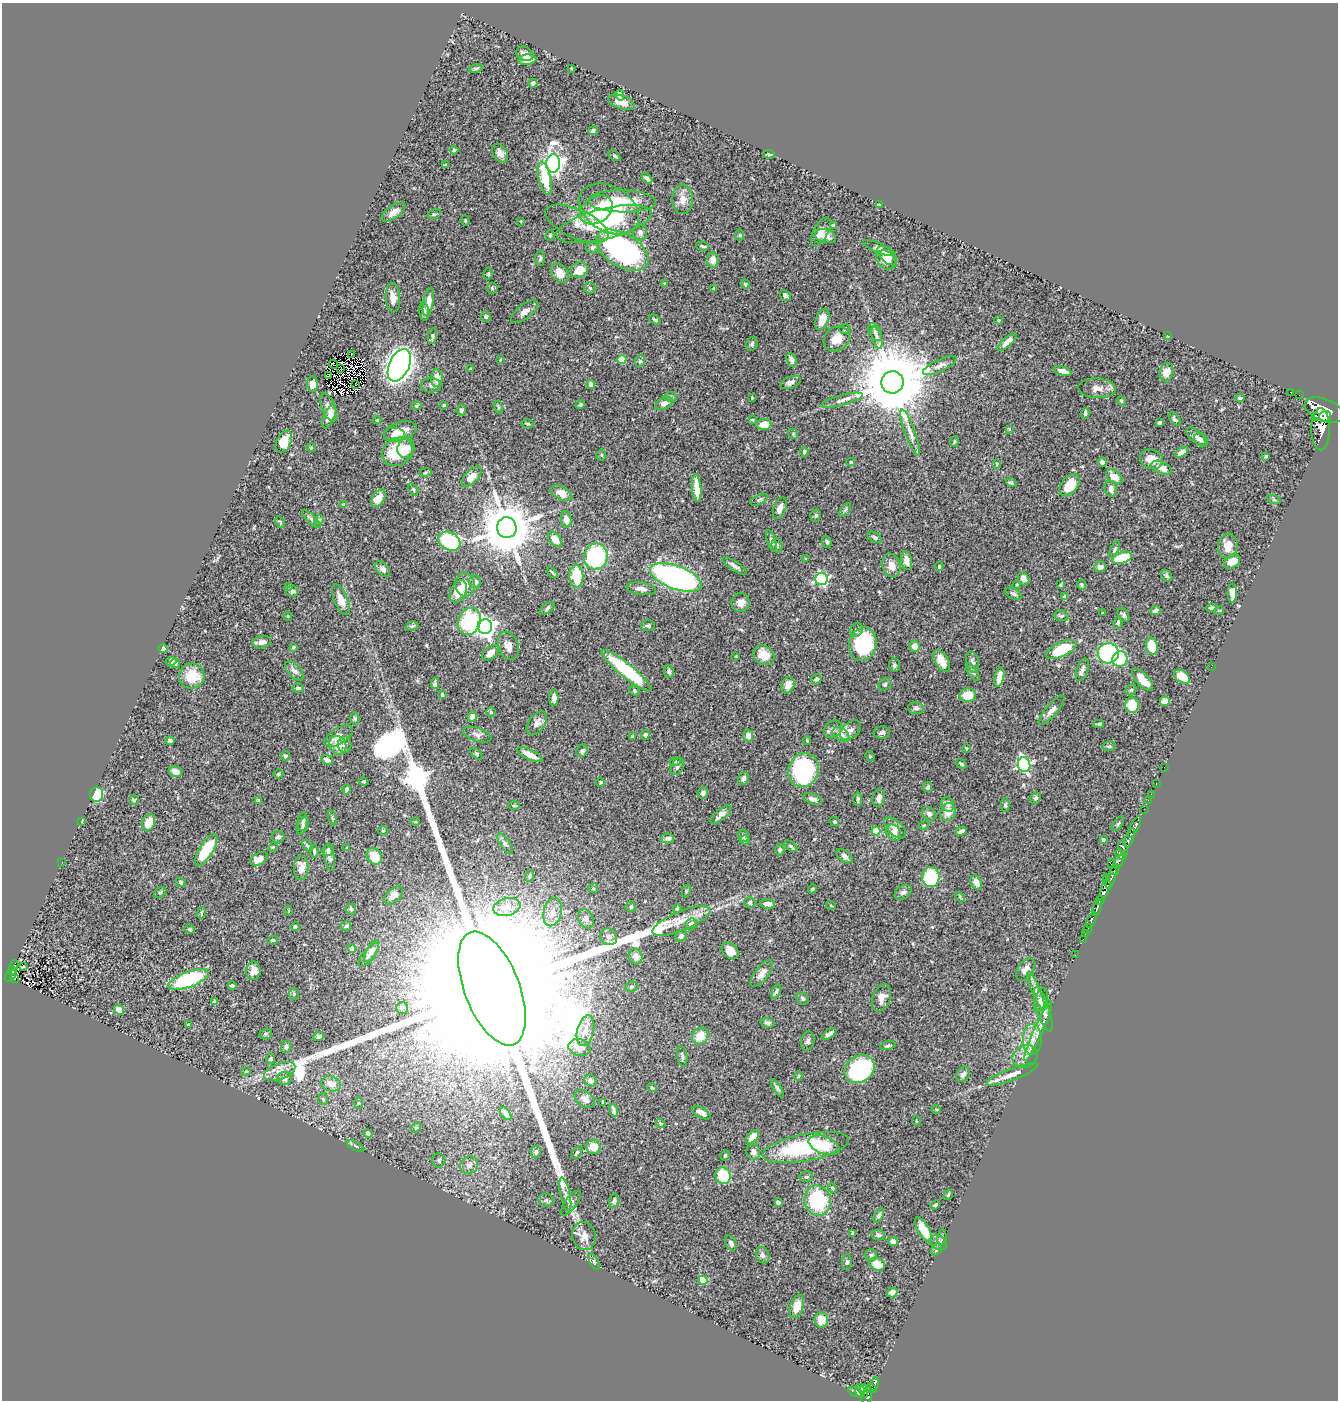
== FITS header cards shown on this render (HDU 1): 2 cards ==
NAXIS1  =                 1336
NAXIS2  =                 1398

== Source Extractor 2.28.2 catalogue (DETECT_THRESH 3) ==
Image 1336 x 1398 px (HDU 1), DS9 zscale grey, 1 PNG px = 1 image px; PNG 1340 x 1402 px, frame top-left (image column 1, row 1398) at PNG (2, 3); each listed source drawn as its Kron ellipse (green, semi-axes under 4 px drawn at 4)
Background 0.645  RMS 0.024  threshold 0.0728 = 3 sigma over >= 5 px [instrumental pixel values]
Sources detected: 508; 1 with non-positive FLUX_AUTO (blend fragments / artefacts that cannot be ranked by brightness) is neither listed nor drawn; of the other 507, the 500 brightest by FLUX_AUTO listed and drawn (7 fainter detections omitted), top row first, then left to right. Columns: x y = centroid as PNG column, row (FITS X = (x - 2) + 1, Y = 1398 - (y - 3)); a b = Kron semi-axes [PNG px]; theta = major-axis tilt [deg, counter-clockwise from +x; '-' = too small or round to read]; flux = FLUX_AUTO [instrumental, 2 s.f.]
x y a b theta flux
525 54 9 7 -25 11
527 60 9 5 6 8.6
571 68 3 2 - 1.1
476 69 7 4 16 3.4
533 83 4 3 - 2.8
620 95 6 4 -76 6.9
621 102 13 6 -19 14
593 131 5 4 - 4.7
454 150 4 4 - 2.1
500 153 10 7 -58 9.7
769 154 6 2 -6 1.7
614 156 7 4 -40 2.9
553 163 9 7 89 970
446 165 4 3 - 1.9
545 178 17 6 -77 51
647 178 6 4 -45 5.3
682 199 15 10 88 15
622 201 34 11 -1 45
879 205 3 2 - 1.3
609 209 32 22 -31 170
596 210 18 12 33 50
394 212 14 6 36 10
434 214 7 5 12 2.8
465 220 5 3 - 1.6
521 221 3 2 - 1.1
577 224 34 14 -24 33
604 224 49 15 14 74
833 225 3 3 - 2.7
821 232 15 7 62 12
640 233 8 7 - 6.9
740 235 6 4 -89 1.9
550 236 5 4 - 2
825 236 11 7 -15 12
702 246 6 3 -13 2.5
592 247 7 5 29 3.9
879 248 17 5 -23 6.6
622 250 29 16 -31 360
887 256 12 6 -45 18
540 258 7 5 88 3.2
713 260 8 6 85 13
886 260 11 8 -43 15
579 270 9 7 26 23
560 273 10 7 -53 19
488 274 6 4 76 2.6
664 283 3 3 - 1.1
745 284 5 4 - 1.8
492 288 5 5 - 3.1
590 288 5 5 - 2.9
714 288 4 4 - 2.3
785 295 6 4 -48 3.9
393 298 15 7 -86 11
428 302 14 5 79 16
424 311 9 5 -84 5.5
525 312 16 7 38 11
486 316 5 5 - 3.6
822 319 11 6 68 23
655 320 7 4 -35 2.7
999 320 4 3 - 1.7
844 329 5 5 - 2.2
875 332 10 5 -62 5.6
432 336 8 4 81 3.3
1167 336 4 4 - 1.2
877 338 11 5 -75 5.8
837 339 14 11 37 24
1007 342 12 4 41 10
752 344 7 5 63 3.5
351 354 2 2 - 1.4
622 359 4 4 - 41
500 360 3 2 - 1.2
792 360 7 5 -67 8.5
640 361 6 5 - 3.2
333 364 5 2 - 1.6
399 365 17 10 66 1400
940 365 18 6 25 9.3
341 368 3 2 - 1.9
471 369 3 3 - 1.9
1063 371 9 4 -17 12
1166 372 9 7 74 11
328 376 3 2 - 1.5
437 378 9 6 90 19
790 382 10 6 21 7.4
892 382 11 11 - 22000
313 384 8 5 -87 13
355 385 2 2 - 1.1
431 385 10 7 -2 5.4
591 385 4 4 - 8.5
1097 388 19 10 -3 14
1290 392 2 2 - 5.8
1299 395 2 2 - 5.4
671 397 6 5 - 2.4
752 398 2 2 - 1.3
1240 398 4 3 - 2.2
842 400 21 5 15 10
1121 401 5 4 - 2.5
664 403 9 5 24 8.7
444 405 3 3 - 2.1
580 405 5 3 - 3.1
416 406 5 4 - 2.1
328 407 15 6 -68 8
498 407 6 4 -72 2.2
461 410 6 4 85 3.4
1324 410 21 11 -21 5700
1085 413 5 4 - 3.1
329 416 12 5 68 14
1316 416 3 3 - 320
1325 417 6 5 - 1400
1175 419 8 4 -51 3.3
377 420 4 4 - 1.5
752 420 3 2 - 1.8
1159 423 4 3 - 3.1
528 424 6 4 -7 2.3
764 424 7 5 4 18
1009 429 4 3 - 1.3
1321 429 21 9 90 3500
401 431 17 9 15 22
910 433 24 5 -70 12
793 434 5 4 - 2.3
394 435 11 7 -3 9.4
1196 436 12 5 -43 7.5
1201 440 7 6 - 4.9
284 442 11 7 65 28
954 442 5 3 - 1.9
311 448 5 4 - 1.8
406 448 10 8 70 16
397 452 16 13 33 65
804 452 4 4 - 3.2
1182 452 7 4 33 8.5
601 455 5 5 - 2.4
1266 456 4 3 - 2
1151 459 12 9 -19 22
851 462 4 3 - 2.1
1102 462 4 4 - 6
997 464 5 3 - 1.5
1162 468 11 6 -24 17
425 472 6 3 9 2.1
472 477 12 6 46 20
1114 477 9 6 -37 18
1011 483 5 4 - 3.3
1070 485 12 8 52 36
697 488 14 4 -85 27
413 489 6 3 -54 2
1111 489 8 6 -74 9.1
561 493 11 6 -26 17
378 498 10 6 56 16
759 500 10 4 26 3.4
1274 500 7 4 -19 2.2
344 505 3 3 - 3.1
780 508 11 6 68 13
845 510 8 4 54 2.5
816 516 6 5 - 2.9
311 519 11 4 -43 4
566 519 8 5 -80 11
319 520 5 4 - 2.2
280 522 6 4 -55 1.8
507 528 10 10 - 11000
874 537 8 5 -30 4
555 539 9 5 -49 19
449 541 12 8 -30 160
771 541 11 4 -73 5.1
827 542 6 4 -70 3.2
777 545 7 5 -77 3.2
1228 546 12 10 81 18
1115 549 9 4 65 3.3
596 556 13 12 - 190
1122 558 10 5 18 53
806 559 4 3 - 1.4
906 561 9 5 -79 12
1232 562 9 6 31 15
891 565 12 9 -72 17
734 566 14 4 -33 6.5
939 567 4 3 - 1.9
1100 567 6 5 - 9
383 569 9 6 -49 7
552 572 6 2 -44 2.2
576 576 11 7 -89 58
1167 576 6 5 - 2.9
676 577 27 11 -20 420
822 579 6 6 - 250
1024 579 7 5 -62 6.5
475 582 6 6 - 8.6
465 585 12 10 -82 15
1017 585 4 3 - 1.7
1060 585 4 3 - 1.5
1081 585 5 4 - 3
289 586 3 3 - 1.6
641 589 15 6 -9 9.6
292 591 6 5 - 5.2
458 591 12 8 65 28
1232 593 9 4 89 16
1013 594 8 5 -26 4.3
1065 597 4 4 - 4.9
341 600 16 7 -67 18
741 603 9 9 - 11
547 608 9 4 38 3.6
1211 608 5 3 - 2.5
1219 610 5 3 - 1.3
1156 611 5 4 - 6.6
1103 613 3 3 - 1.6
1123 615 7 5 -58 3.9
288 616 4 3 - 1.7
1061 616 7 5 -7 3.9
469 621 14 11 66 140
1118 622 6 4 81 3.4
648 625 7 5 1 2.9
412 626 6 4 16 3.6
485 627 7 7 - 950
857 630 7 6 - 4.3
262 642 9 6 12 9.7
863 644 17 13 76 130
508 646 14 10 -71 13
914 646 5 5 - 12
1152 646 8 6 -76 50
293 647 3 3 - 2.7
163 649 4 4 - 7.4
1061 650 16 7 25 64
490 653 9 6 39 11
1108 653 10 10 - 250
764 655 11 9 -39 29
736 656 3 3 - 1.2
1120 659 8 7 - 64
171 661 5 4 - 4.7
941 661 12 6 -58 16
972 662 11 6 -77 5.4
175 664 5 4 - 3.8
894 665 7 5 -82 4
1211 667 2 2 - 5.1
1082 670 12 6 69 7.2
294 671 12 6 -48 6.7
627 671 32 7 -39 120
669 671 6 5 - 4.1
973 672 10 4 -57 3.6
192 676 13 12 - 38
999 677 10 4 78 13
1182 677 9 5 -38 32
816 679 5 5 - 4
1142 680 14 6 -47 21
435 684 5 4 - 3.6
885 684 7 5 45 3.2
788 685 8 6 66 15
298 688 6 4 -4 3.9
1131 690 6 5 - 2.4
635 691 5 4 - 2.3
442 694 4 3 - 2.1
968 695 8 6 9 32
554 698 8 4 -89 8.5
1165 701 5 5 - 8.6
1132 705 7 7 - 36
916 708 8 6 -8 4.5
1052 710 19 6 50 9.5
491 712 5 5 - 2.6
472 717 5 4 - 6.5
355 719 6 4 -76 2.6
537 723 13 8 55 9.3
1099 724 5 4 - 2.2
833 729 9 8 - 7.3
851 730 12 8 40 7.8
882 733 8 6 3 4.4
477 735 15 6 -18 6.9
645 735 5 4 - 2.8
841 735 9 6 -36 11
339 736 16 8 32 14
632 736 4 3 - 2.2
748 736 6 5 - 9.3
807 740 4 3 - 1.9
170 741 5 4 - 4.2
345 744 8 7 - 6.1
338 745 10 8 -56 20
1109 746 6 5 - 2.5
966 748 4 3 - 1.5
582 751 6 5 - 4.4
476 754 7 4 -45 2.4
530 755 14 5 -25 17
285 756 5 4 - 2.8
870 756 5 4 - 2.1
327 760 6 4 -24 5.8
675 762 5 3 - 1.5
961 764 6 3 -33 2.8
1024 765 7 6 - 300
677 767 9 6 62 4.9
1164 767 2 2 - 9.3
803 770 17 15 75 220
175 772 7 5 -14 13
279 774 5 4 - 2.6
743 778 7 5 66 6
363 782 5 4 - 2.3
600 782 4 3 - 1.7
1156 784 3 2 - 18
928 787 5 4 - 3.4
347 789 5 4 - 4.3
703 793 6 5 - 5
97 794 7 6 - 79
1151 794 2 2 - 9.5
879 798 9 6 76 8.7
1036 798 6 5 - 4.2
813 799 10 5 -17 7.7
858 799 7 3 -88 2.7
134 800 5 5 - 2.6
258 800 4 3 - 1.6
1148 800 2 2 - 9.3
948 804 7 6 - 6.9
1005 805 6 4 -90 2.9
514 806 6 4 -1 1.9
1144 809 2 2 - 5
948 812 9 7 67 16
721 814 13 5 40 9
929 814 8 6 -40 5.8
332 818 8 3 -77 1.9
82 821 3 2 - 1.2
303 821 9 5 83 4.3
415 822 5 3 - 1.6
835 822 4 4 - 3.4
148 823 9 6 64 26
1118 824 8 3 56 2.1
924 825 5 3 - 1.3
303 826 9 5 66 4.5
1134 827 12 4 63 1100
895 828 13 7 -43 14
383 831 5 3 - 1.3
876 831 4 4 - 53
961 831 6 4 31 5.4
894 833 8 6 -55 11
743 835 6 5 - 3.7
278 837 6 6 - 4.5
668 838 6 5 - 7
1130 838 10 3 69 910
745 840 5 4 - 2.8
1103 840 4 3 - 3.1
505 844 11 5 -57 4.9
307 846 7 4 -51 2.5
791 846 7 3 -38 2.5
273 847 5 4 - 1.7
347 848 4 3 - 1.6
1123 848 8 3 -68 85
206 850 18 6 58 68
328 850 6 5 - 4
780 850 5 4 - 3.3
314 851 7 3 -85 2.5
1121 855 6 3 -41 160
374 856 9 7 -58 34
845 856 9 5 -37 7.7
329 858 13 5 -79 5.9
259 859 9 6 31 16
1119 861 6 3 61 250
62 862 2 2 - 1.9
1111 864 2 2 - 4.6
301 868 12 7 -90 17
1115 870 6 3 58 300
530 876 5 4 - 3.3
931 877 10 8 -88 87
1106 877 3 2 - 86
1111 878 11 4 72 280
181 882 5 4 - 2.1
976 882 7 5 -65 12
593 888 5 4 - 2.4
1105 888 10 4 74 1500
812 889 4 3 - 2.2
686 891 6 4 72 1.9
160 892 6 4 30 2.4
903 892 9 6 32 4.4
394 895 11 6 43 18
960 897 6 3 -47 1.9
1100 900 5 3 - 380
750 902 5 5 - 4
768 904 7 5 -5 8.7
831 906 5 3 - 1.2
507 907 14 8 14 16
631 907 5 5 - 3.3
677 908 5 3 - 2.3
1097 908 8 3 68 560
351 909 5 5 - 3
288 911 5 3 - 1.2
553 912 14 8 76 17
201 913 6 3 72 1.9
586 919 10 7 -65 6.8
1091 920 8 3 66 100
681 921 31 9 22 30
691 924 6 5 - 8.2
346 926 5 5 - 2.7
295 927 4 4 - 2.9
190 929 5 4 - 2
1088 929 5 2 - 10
1085 934 4 2 - 16
681 936 6 5 - 4.2
609 937 9 8 - 6.3
1083 939 3 2 - 1.3
273 940 5 4 - 1.9
352 948 4 4 - 8.9
372 951 12 5 62 6
730 951 9 7 -41 14
369 955 14 6 51 6.4
1075 955 2 2 - 3.4
635 957 8 6 -70 13
14 965 6 2 61 18
24 967 3 3 - 3.5
1026 969 12 7 55 12
12 970 3 3 - 33
253 971 9 7 83 11
762 973 16 6 53 11
10 976 7 4 50 120
15 978 4 3 - 18
189 980 21 7 20 140
232 985 4 3 - 3
632 987 6 5 - 2.5
492 989 60 27 -69 360000
776 991 7 4 65 3.2
1036 991 21 4 -68 9
294 994 6 5 - 3.9
802 998 7 5 -46 3.7
882 998 14 9 70 14
1041 1000 12 6 71 6.3
215 1002 4 4 - 6.5
402 1008 6 6 - 3.2
1043 1009 23 6 -72 15
119 1010 5 4 - 17
768 1023 7 4 -15 3.9
188 1025 3 3 - 2
585 1031 16 8 77 16
1038 1031 33 4 66 14
266 1034 6 5 - 2.2
829 1034 8 4 38 7.3
700 1036 9 8 - 22
319 1037 5 4 - 3.5
1032 1039 15 9 -89 18
808 1041 10 6 77 5.4
888 1046 7 4 11 3.2
286 1047 6 5 - 4.5
579 1048 11 8 -17 16
682 1056 10 5 -81 4.3
1025 1056 13 11 30 13
270 1059 5 4 - 3.2
860 1069 16 13 33 190
246 1071 5 3 - 1.2
280 1071 16 8 21 14
963 1074 8 6 55 6.6
1012 1074 27 6 21 16
799 1076 4 3 - 1.5
284 1078 7 6 - 8.8
591 1081 6 5 - 8.1
331 1084 10 7 -14 16
652 1087 5 3 - 2.2
777 1088 10 4 -57 3.6
323 1099 6 5 - 3.1
585 1099 11 7 -35 9.7
603 1102 3 3 - 1.9
358 1103 5 3 - 1.6
936 1109 4 3 - 1.6
613 1110 7 3 -77 4
701 1113 10 5 -30 11
506 1114 7 4 -54 14
916 1121 5 3 - 1.2
661 1123 5 3 - 2
416 1128 6 4 61 2.6
368 1133 4 4 - 3.4
752 1137 8 4 46 17
824 1145 16 8 -21 25
355 1146 10 4 -27 3.2
593 1147 7 7 - 26
806 1147 44 13 11 160
536 1152 6 5 - 4.1
577 1152 7 3 54 2.1
753 1152 8 6 -83 6.3
725 1155 5 3 - 2.2
439 1161 7 6 - 3.4
469 1165 9 8 - 8.7
723 1176 8 7 - 65
806 1177 7 5 10 3.4
832 1188 5 3 - 2.2
565 1194 17 5 -78 9.4
948 1195 5 3 - 1.9
546 1200 7 6 - 4.7
818 1200 15 13 -79 110
614 1201 7 5 83 3.5
778 1202 4 3 - 4.9
571 1203 15 5 53 6.5
935 1205 5 4 - 1.9
879 1216 8 4 62 3.4
924 1230 13 6 -60 32
853 1233 4 3 - 3
878 1235 7 5 -12 4.3
584 1236 14 12 -79 15
942 1238 8 4 82 2.8
893 1242 4 4 - 8.2
731 1243 8 5 -61 4.4
938 1243 9 6 -38 5.3
937 1249 6 5 - 2.8
763 1255 8 6 -66 5.8
871 1255 6 6 - 3.4
594 1262 9 4 -63 2.8
847 1262 8 5 88 3.4
877 1264 8 6 -27 24
703 1280 4 4 - 63
892 1292 5 5 - 5.7
797 1306 12 6 72 19
821 1320 7 7 - 20
874 1384 7 3 76 170
871 1388 5 3 - 78
860 1391 6 5 - 260
864 1391 7 3 -83 300
855 1392 7 3 -21 72
867 1397 7 5 66 430
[7 fainter detections neither listed nor drawn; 1 non-positive-flux detection neither listed nor drawn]